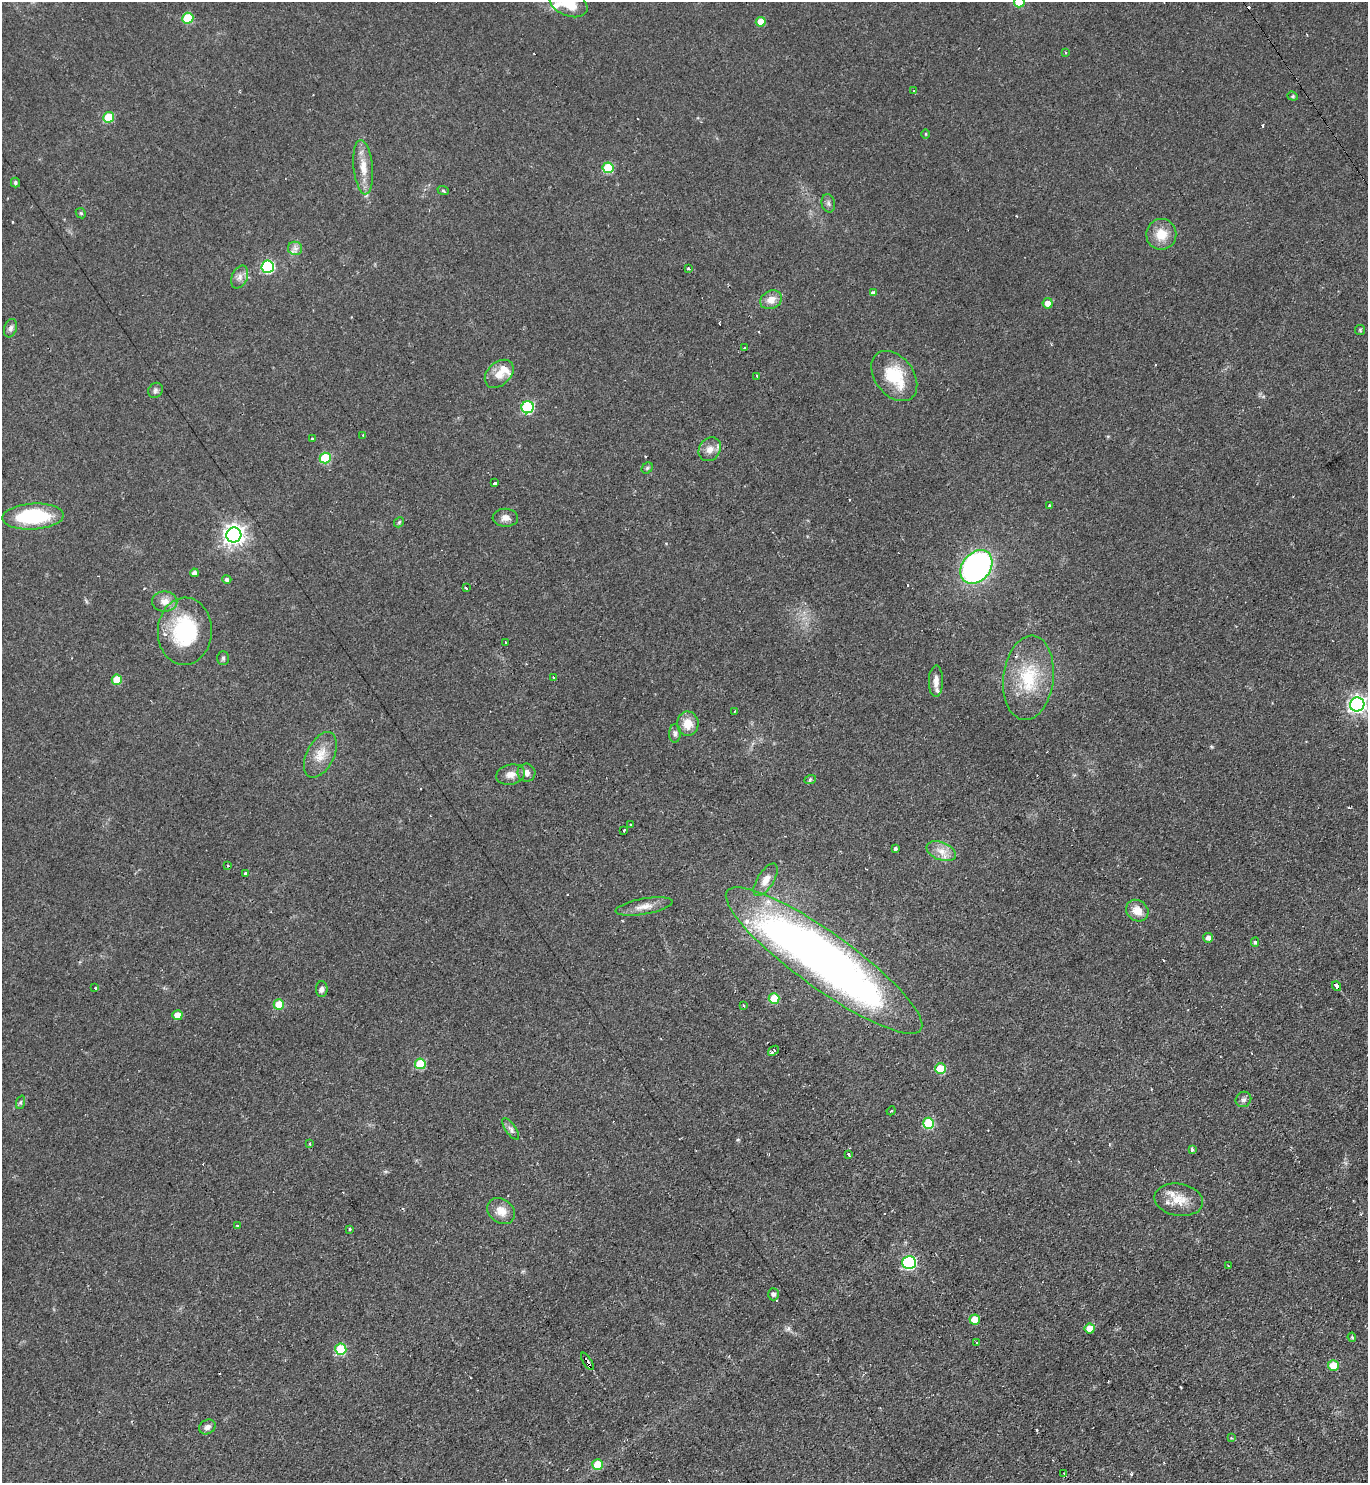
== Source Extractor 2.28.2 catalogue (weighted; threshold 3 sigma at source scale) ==
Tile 6 of 4 x 4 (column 2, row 2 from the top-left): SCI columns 1520-2885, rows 2961-4441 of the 5913 x 5921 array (HDU 1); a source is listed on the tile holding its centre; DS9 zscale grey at full resolution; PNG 1370 x 1485 px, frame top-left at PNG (2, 2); each listed source drawn as its Kron ellipse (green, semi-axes under 4 px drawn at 4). Shown black and unused: <1% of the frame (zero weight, under 2 of 3 exposures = <1% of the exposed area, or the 3 px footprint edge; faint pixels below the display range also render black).
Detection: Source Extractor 2.28.2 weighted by HDU 2 'WHT'; one run over the whole footprint, this tile lists its part. Background 0.0706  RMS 0.0059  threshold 0.0267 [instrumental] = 3 sigma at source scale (4.5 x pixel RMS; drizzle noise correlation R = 1.50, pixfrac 1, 0.05/0.05 arcsec/px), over >= 5 px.
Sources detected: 126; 9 cosmic-ray / hot-pixel residue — neither listed nor drawn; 7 inside a brighter listed object's ellipse — not listed separately; the other 110 listed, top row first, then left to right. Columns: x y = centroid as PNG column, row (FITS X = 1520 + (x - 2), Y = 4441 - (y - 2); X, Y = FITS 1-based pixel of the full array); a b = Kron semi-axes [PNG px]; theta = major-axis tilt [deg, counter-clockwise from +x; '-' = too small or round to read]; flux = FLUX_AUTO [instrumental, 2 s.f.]
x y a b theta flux
1019 2 5 5 - 16
568 3 20 12 -25 18
188 18 5 5 - 30
761 22 5 5 - 9.3
1066 53 3 3 - 0.64
914 91 3 3 - 0.6
1293 96 5 4 - 0.82
109 117 5 5 - 20
926 134 5 3 - 0.49
363 167 27 9 -84 9.4
608 168 5 5 - 28
15 183 5 4 - 1
443 190 6 3 -21 0.74
828 203 9 6 -78 1.8
81 213 5 4 - 0.75
1161 234 15 15 - 11
295 248 7 6 - 2.4
268 267 6 6 - 71
689 268 3 2 - 1.3
240 277 12 8 66 3.3
873 293 4 4 - 2.1
771 300 11 9 28 5.8
1048 303 5 5 - 5.9
10 328 9 6 71 1.9
1360 330 5 5 - 0.77
745 347 3 3 - 0.83
499 374 16 11 43 8
757 376 3 2 - 0.55
894 376 28 19 -52 25
155 390 8 7 - 1.7
528 407 6 6 - 59
363 435 3 3 - 2.9
312 439 3 3 - 1.1
710 449 12 10 53 5.1
325 458 5 5 - 31
647 468 6 5 - 1.1
495 483 3 3 - 1.3
1049 506 3 3 - 1.1
33 516 31 13 3 44
505 518 13 9 -2 3.8
399 522 5 4 - 0.88
234 535 7 7 - 370
976 567 18 14 50 160
194 573 4 4 - 2.9
227 579 4 4 - 1.6
466 588 3 2 - 0.95
165 601 12 10 -1 5.3
185 631 34 27 88 47
505 642 3 2 - 0.55
223 658 7 5 89 1.2
553 677 4 2 - 0.62
1028 678 42 25 83 34
117 680 5 5 - 15
936 681 16 7 89 4.4
1357 704 7 7 - 220
734 712 3 2 - 0.66
688 724 12 11 - 8.6
675 733 9 6 88 1.9
320 755 24 13 63 10
526 773 9 9 - 3.7
510 775 14 10 11 4.9
810 780 6 4 21 0.83
631 825 3 2 - 1.1
624 830 3 3 - 1.5
895 849 3 3 - 1.5
941 851 15 9 -22 6.1
228 866 4 3 - 0.65
245 873 4 3 - 0.77
766 880 18 8 58 5.5
644 906 29 8 10 6.4
1137 911 12 10 -38 7.1
1208 938 5 5 - 2.7
1255 942 4 4 - 1
824 960 119 27 -36 500
1337 986 5 4 - 9.6
95 988 3 3 - 1.5
322 989 8 5 90 2.2
774 999 5 5 - 20
279 1005 5 5 - 15
743 1005 3 2 - 0.62
177 1015 5 5 - 9.8
773 1051 6 3 38 4.2
420 1064 5 5 - 25
940 1069 5 5 - 21
1243 1099 8 7 - 2
21 1102 7 4 71 1.1
891 1111 5 3 - 0.76
928 1123 5 5 - 34
511 1129 12 5 -55 2.1
309 1144 3 2 - 1.2
1192 1149 3 3 - 1.6
848 1155 4 3 - 5.3
1179 1200 24 16 -9 11
501 1211 15 11 -37 7.1
237 1226 3 3 - 0.94
350 1229 3 3 - 0.83
909 1263 7 6 - 94
1228 1266 2 2 - 0.37
773 1294 6 5 - 1.7
975 1320 5 5 - 11
1090 1329 5 5 - 9.1
1352 1337 5 4 - 0.78
977 1343 3 2 - 0.87
341 1349 5 5 - 32
587 1361 10 3 -58 7.5
1333 1365 5 5 - 13
207 1427 8 7 - 2.7
1231 1438 3 3 - 0.59
597 1464 5 5 - 14
1064 1473 4 2 - 0.81
Overlapping masked pixels (flux is a lower limit): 2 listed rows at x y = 1337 986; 587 1361
Isophote crosses this tile's border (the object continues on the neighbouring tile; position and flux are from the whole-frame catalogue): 2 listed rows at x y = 1019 2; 568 3